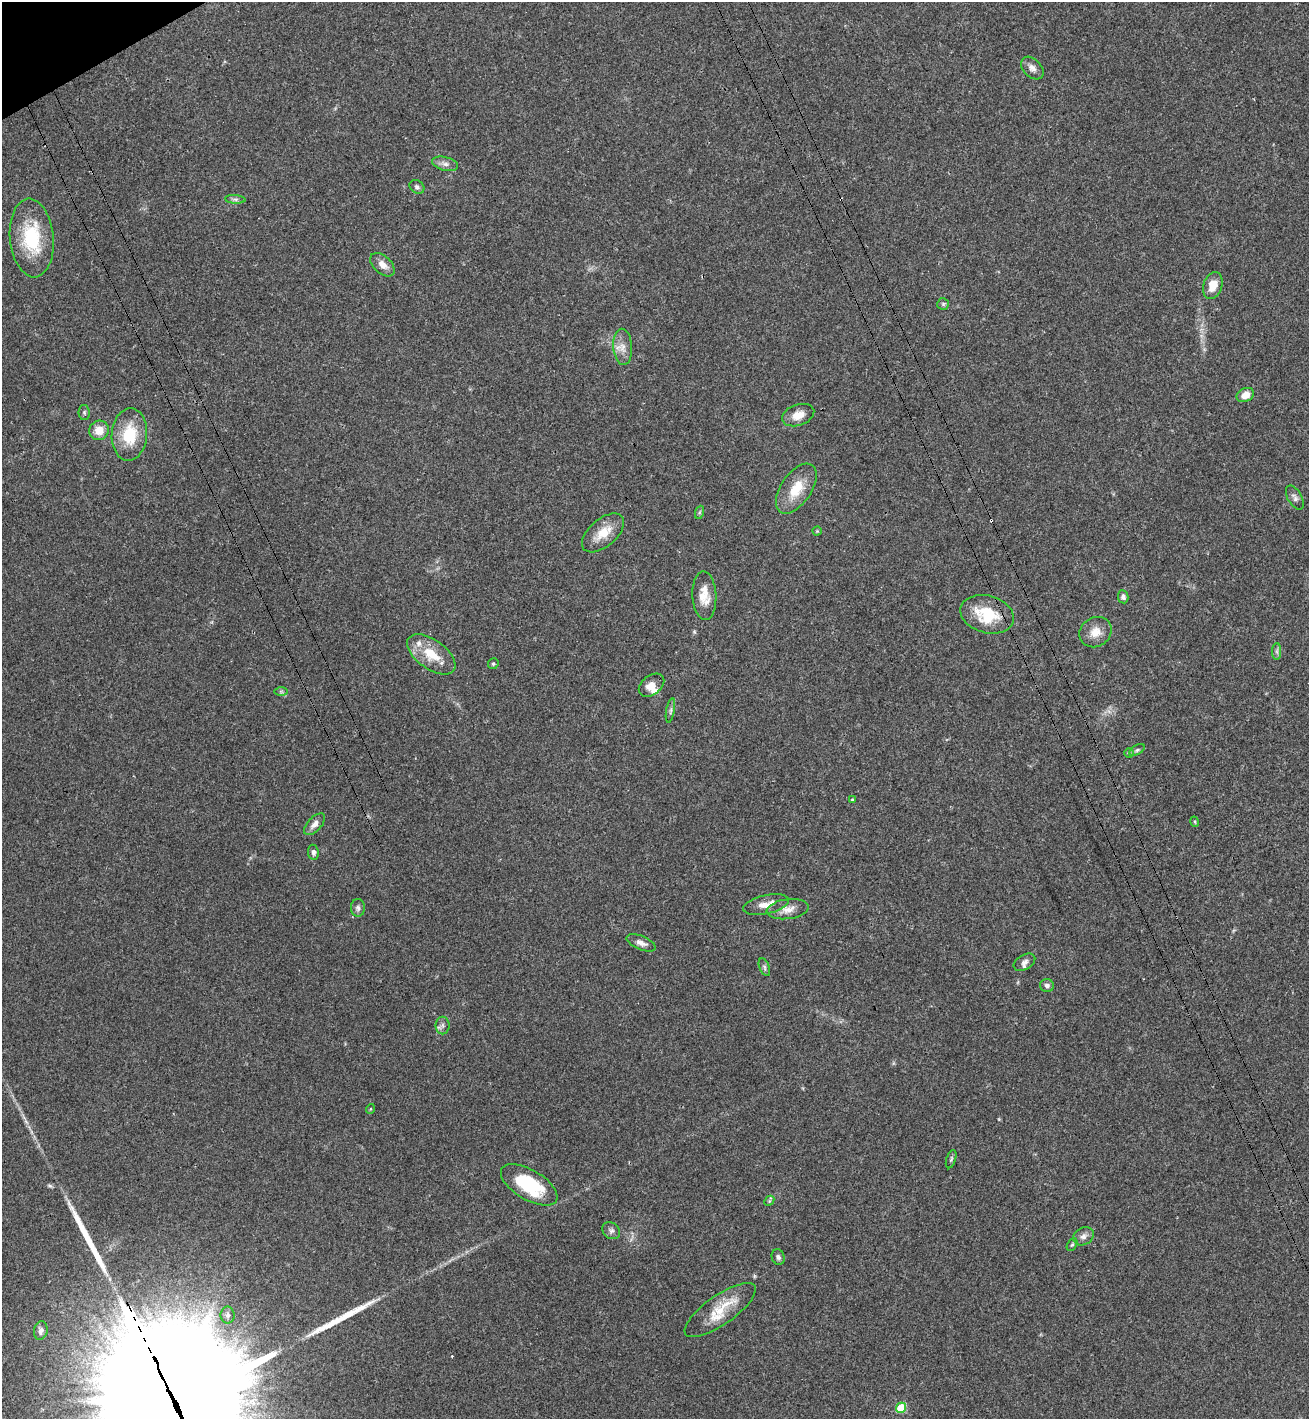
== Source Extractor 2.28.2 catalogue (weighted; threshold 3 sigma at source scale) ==
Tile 11 of 4 x 4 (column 3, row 3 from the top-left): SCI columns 2813-4119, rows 1470-2886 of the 5757 x 5771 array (HDU 1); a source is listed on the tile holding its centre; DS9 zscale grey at full resolution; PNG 1311 x 1421 px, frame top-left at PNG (2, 2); each listed source drawn as its Kron ellipse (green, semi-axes under 4 px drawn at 4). Shown black and unused: <1% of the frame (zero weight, under 3 of 4 exposures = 6% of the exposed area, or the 3 px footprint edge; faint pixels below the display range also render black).
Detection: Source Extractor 2.28.2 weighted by HDU 2 'WHT'; one run over the whole footprint, this tile lists its part. Background 0.0395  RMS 0.0054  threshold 0.0242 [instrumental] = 3 sigma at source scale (4.5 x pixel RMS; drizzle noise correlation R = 1.50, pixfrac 1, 0.05/0.05 arcsec/px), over >= 5 px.
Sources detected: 68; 6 inside a brighter object's white glare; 1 cosmic-ray / hot-pixel residue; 3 long thin detections or spike segments (spike, bleed or trail) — neither listed nor drawn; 3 inside a brighter listed object's ellipse — not listed separately; the other 55 listed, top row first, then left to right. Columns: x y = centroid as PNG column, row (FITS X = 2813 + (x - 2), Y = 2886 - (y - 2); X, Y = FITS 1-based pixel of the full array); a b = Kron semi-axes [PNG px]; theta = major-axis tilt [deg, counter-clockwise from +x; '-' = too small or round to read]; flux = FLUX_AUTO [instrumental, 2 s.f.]
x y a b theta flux
1032 68 13 9 -46 3.2
445 164 13 6 -14 2.5
417 187 8 6 -38 1.4
235 199 10 4 -5 1.3
32 238 39 22 -84 32
382 265 14 8 -43 4.5
1213 285 14 9 71 7.5
943 304 6 6 - 0.96
623 347 18 9 -86 5.1
1245 395 9 6 25 5.1
84 412 7 5 -90 1.1
798 415 17 10 19 6.6
99 430 10 9 - 7.3
129 434 26 17 85 21
796 489 28 15 56 14
1295 498 13 7 -61 2.2
700 512 7 4 70 0.85
817 531 4 4 - 0.53
603 533 25 14 40 10
704 596 24 12 -87 8.5
1123 597 6 5 - 1.7
987 614 27 18 -16 23
1095 632 16 14 33 6.7
1277 651 8 4 90 1.2
431 654 28 14 -35 14
493 664 5 5 - 0.85
651 685 14 9 37 5
281 692 7 4 0 0.91
670 710 12 4 80 1.3
1137 750 8 4 31 1.1
1129 753 5 5 - 0.62
852 799 3 3 - 0.53
1195 822 5 3 - 0.54
315 824 13 7 47 3.3
313 852 7 5 -83 1.5
766 904 23 9 12 6.4
358 908 9 7 88 1.7
788 909 21 10 8 5.7
641 943 15 6 -22 3
1024 962 12 7 30 2.2
764 967 9 5 -68 1.4
1047 985 7 6 - 1.6
443 1025 9 7 90 1.8
370 1109 5 3 - 0.46
951 1159 9 4 72 1
529 1185 31 15 -31 32
769 1201 5 4 - 0.74
611 1231 9 7 -39 1.9
1083 1236 11 8 32 2.8
1072 1245 7 4 62 0.98
778 1257 8 6 -71 1.4
720 1310 42 14 35 16
228 1315 8 7 - 1.8
41 1331 9 6 78 2
901 1408 5 5 - 27
Overlapping masked pixels (flux is a lower limit): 1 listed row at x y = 987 614